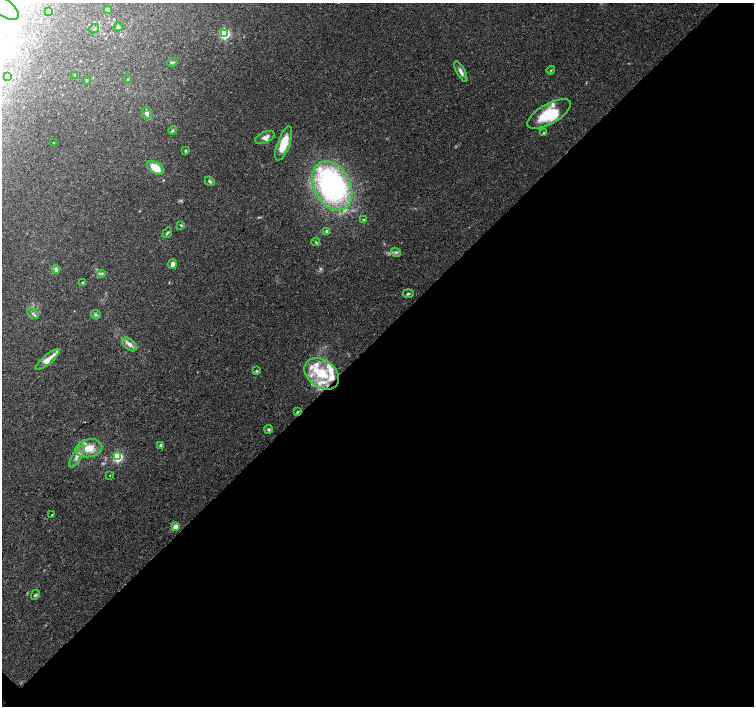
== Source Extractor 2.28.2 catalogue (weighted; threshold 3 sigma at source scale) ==
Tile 12 of 4 x 4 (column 4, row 3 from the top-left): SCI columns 4520-6023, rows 1637-3044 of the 6024 x 6024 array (HDU 1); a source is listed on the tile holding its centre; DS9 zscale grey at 2 x 2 block average (1 PNG px = mean of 2 x 2 image px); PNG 756 x 708 px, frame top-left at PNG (2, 3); each listed source drawn as its Kron ellipse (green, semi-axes under 4 px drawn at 4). Shown black and unused: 52% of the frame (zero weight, under 3 of 4 exposures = <1% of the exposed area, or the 3 px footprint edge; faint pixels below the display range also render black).
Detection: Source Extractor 2.28.2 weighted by HDU 2 'WHT'; one run over the whole footprint, this tile lists its part. Background 0.07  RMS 0.0051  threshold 0.0228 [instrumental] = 3 sigma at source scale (4.5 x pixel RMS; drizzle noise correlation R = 1.50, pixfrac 1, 0.0396/0.0396 arcsec/px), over >= 5 px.
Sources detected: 63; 3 inside a brighter object's white glare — neither listed nor drawn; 9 inside a brighter listed object's ellipse — not listed separately; the other 51 listed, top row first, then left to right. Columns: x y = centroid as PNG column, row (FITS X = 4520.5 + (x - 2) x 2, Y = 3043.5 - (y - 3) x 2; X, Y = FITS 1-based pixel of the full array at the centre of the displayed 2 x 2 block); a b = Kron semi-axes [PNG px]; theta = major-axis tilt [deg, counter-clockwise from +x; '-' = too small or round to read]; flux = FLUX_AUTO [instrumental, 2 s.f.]
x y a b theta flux
4 7 17 8 -36 25
108 9 2 2 - 3
48 11 3 2 - 0.94
118 27 4 4 - 2.4
94 29 5 3 - 1.8
225 34 3 3 - 130
172 62 5 3 - 1.5
551 70 4 2 - 1.1
461 72 11 4 -61 5.2
75 75 3 2 - 1.7
7 77 3 2 - 1.2
128 79 3 2 - 0.93
86 80 3 2 - 1.5
147 113 5 5 - 4.3
549 114 24 10 30 44
173 130 4 3 - 1.4
544 133 3 2 - 0.9
265 137 10 5 25 7
54 142 3 2 - 0.48
284 143 18 6 70 25
185 151 3 2 - 1.7
155 168 9 5 -32 20
210 181 5 4 - 2.3
332 186 26 18 -62 290
363 220 2 2 - 1.3
181 225 4 3 - 1.2
327 231 4 3 - 3.1
167 233 6 3 56 1.7
315 242 4 3 - 1.2
396 252 5 4 - 2.3
172 264 5 3 - 4.7
56 269 4 3 - 3
102 273 3 2 - 0.95
83 283 2 2 - 2.5
408 294 5 3 - 1.8
33 313 6 2 -42 1.6
96 314 5 4 - 2.4
130 344 9 5 -41 6.2
48 359 15 4 40 13
257 371 3 3 - 1.3
322 374 19 13 -36 39
297 412 4 3 - 1.4
269 429 4 4 - 2
161 445 3 3 - 4.4
89 448 13 9 11 18
77 456 13 4 57 6.7
118 457 3 3 - 110
110 475 2 2 - 0.55
52 515 2 2 - 0.46
175 526 3 3 - 16
35 595 5 4 - 1.8
Isophote crosses this tile's border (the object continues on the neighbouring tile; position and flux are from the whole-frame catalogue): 1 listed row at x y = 4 7
Diffuse or blended objects may show on this block-average render without a row.